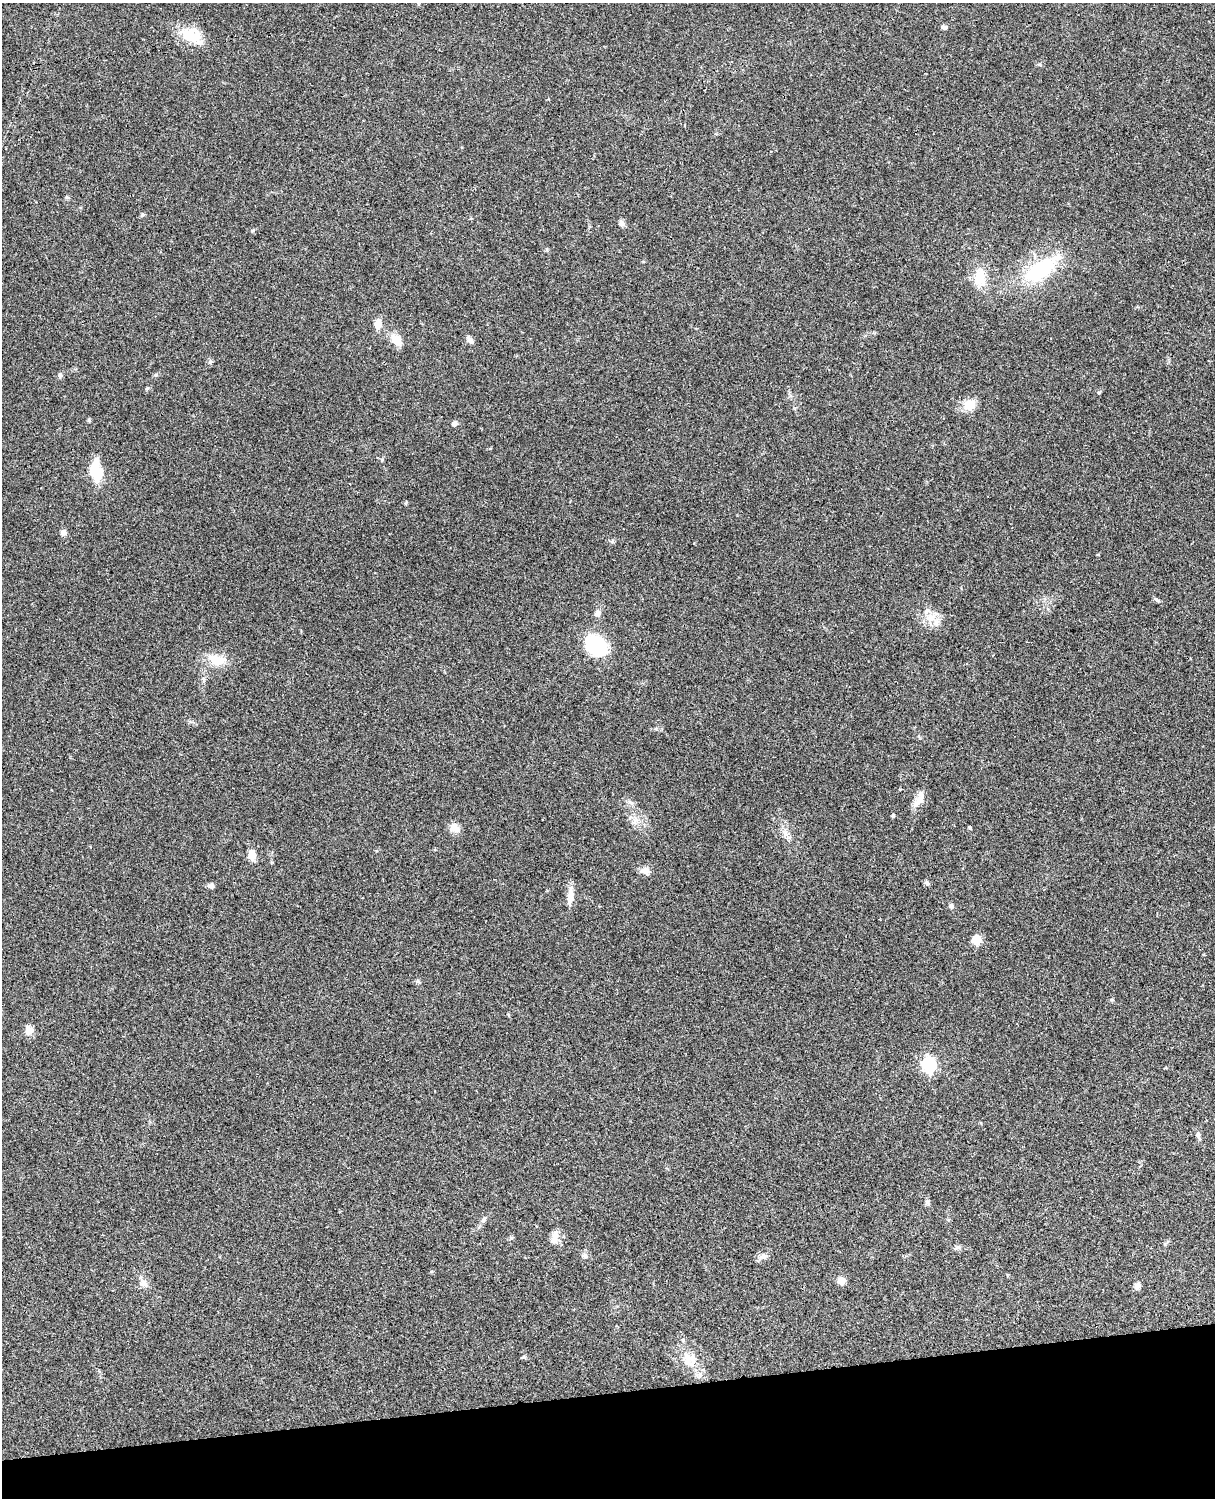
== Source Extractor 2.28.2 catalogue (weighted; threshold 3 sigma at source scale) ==
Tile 10 of 4 x 3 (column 2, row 3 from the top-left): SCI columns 1334-2546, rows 276-1771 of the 5090 x 4927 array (HDU 1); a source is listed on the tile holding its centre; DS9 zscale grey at full resolution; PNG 1217 x 1500 px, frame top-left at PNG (2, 3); no overlay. Shown black and unused: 7% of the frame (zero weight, under 3 of 4 exposures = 6% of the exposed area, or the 3 px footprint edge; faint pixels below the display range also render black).
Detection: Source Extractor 2.28.2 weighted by HDU 2 'WHT'; one run over the whole footprint, this tile lists its part. Background 0.0822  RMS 0.006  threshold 0.0272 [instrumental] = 3 sigma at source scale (4.5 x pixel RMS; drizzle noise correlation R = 1.50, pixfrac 1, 0.05/0.05 arcsec/px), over >= 5 px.
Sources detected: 58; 2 inside a brighter listed object's ellipse — not listed separately; the other 56 listed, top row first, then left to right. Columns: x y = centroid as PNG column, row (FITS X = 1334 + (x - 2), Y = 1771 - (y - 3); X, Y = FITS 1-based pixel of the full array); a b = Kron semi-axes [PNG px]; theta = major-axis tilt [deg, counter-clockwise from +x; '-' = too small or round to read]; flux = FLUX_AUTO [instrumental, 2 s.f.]
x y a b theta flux
944 27 7 5 -21 1.7
191 35 28 20 -17 16
1039 64 6 4 -2 0.83
142 215 6 4 71 0.8
621 223 7 6 - 2.3
253 230 6 3 59 0.7
546 249 6 4 -71 0.69
1039 270 47 23 32 43
980 277 27 17 -86 14
378 324 10 7 86 5.8
396 340 15 10 -48 7.3
470 340 9 6 -43 2.5
210 362 8 6 70 1.2
60 375 7 5 -89 1.3
155 375 6 4 88 0.74
147 389 5 4 - 0.81
1099 392 5 3 - 0.6
970 405 13 12 - 9.1
89 420 6 4 -72 0.68
454 423 7 6 - 2
490 448 5 3 - 0.53
96 471 22 10 -84 21
63 533 7 7 - 2.4
612 542 6 4 0 0.96
1157 600 9 4 -33 1.2
598 613 9 8 - 2.7
930 617 15 11 15 7.6
596 645 18 13 -36 58
216 660 27 14 -13 11
919 801 21 10 44 5.2
893 816 4 4 - 1.1
635 821 13 4 -84 2.7
970 827 4 3 - 0.73
454 828 14 11 -38 4.5
786 834 10 7 67 2.8
252 855 11 8 89 5.9
645 871 12 9 -9 3.8
927 883 7 5 -29 1.5
211 886 8 6 -18 1.7
570 896 22 7 86 6.2
951 906 7 5 -76 1.6
976 940 9 9 - 8.2
1112 1000 5 5 - 0.74
29 1030 12 10 -77 4
928 1065 7 6 - 120
1198 1135 11 5 -78 1.9
483 1220 9 6 52 1.7
511 1238 6 4 20 0.83
554 1238 18 8 80 4.5
958 1247 8 5 17 1.5
584 1255 8 7 - 1.7
763 1256 10 8 20 2.8
841 1281 7 7 - 6.3
144 1283 11 9 -52 3.4
1137 1286 10 7 60 2.2
688 1358 21 18 -76 12
Unlisted compact peaks at least as high as the median listed source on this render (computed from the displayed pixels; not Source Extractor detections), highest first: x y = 418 981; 524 1357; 927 1202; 656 729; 67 197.